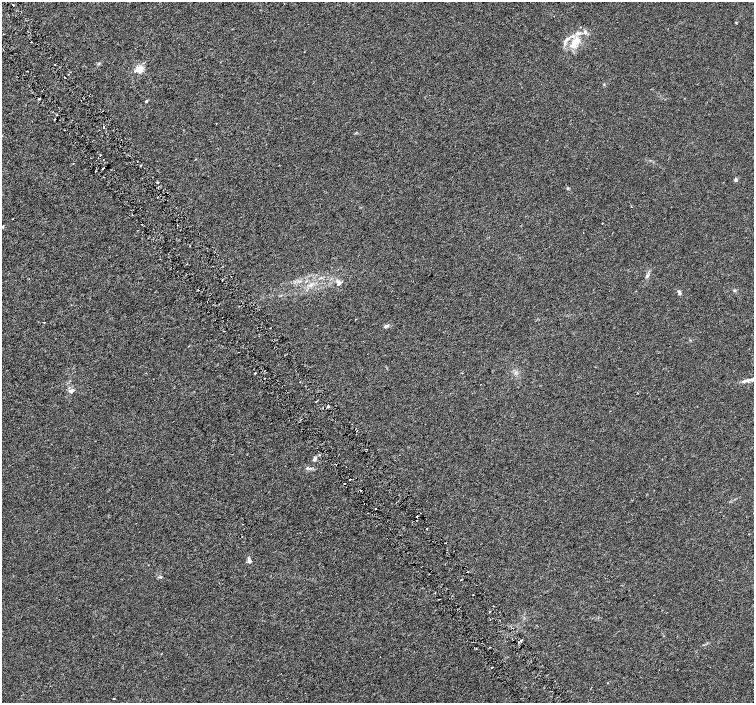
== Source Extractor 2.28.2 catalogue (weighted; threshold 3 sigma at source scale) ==
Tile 11 of 4 x 4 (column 3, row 3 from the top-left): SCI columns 3012-4514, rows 1602-3002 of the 6018 x 5941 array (HDU 1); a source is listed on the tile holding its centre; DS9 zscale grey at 2 x 2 block average (1 PNG px = mean of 2 x 2 image px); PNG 756 x 705 px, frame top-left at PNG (2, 2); no overlay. Shown black and unused: <1% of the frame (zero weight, under 3 of 6 exposures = <1% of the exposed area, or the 3 px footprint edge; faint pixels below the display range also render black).
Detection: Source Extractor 2.28.2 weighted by HDU 2 'WHT'; one run over the whole footprint, this tile lists its part. Background 0.00109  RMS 0.0016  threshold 0.00665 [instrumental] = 3 sigma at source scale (4.09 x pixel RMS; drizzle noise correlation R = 1.36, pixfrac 0.8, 0.0396/0.0396 arcsec/px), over >= 5 px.
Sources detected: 55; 3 cosmic-ray / hot-pixel residue — not listed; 5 inside a brighter listed object's ellipse — not listed separately; the other 47 listed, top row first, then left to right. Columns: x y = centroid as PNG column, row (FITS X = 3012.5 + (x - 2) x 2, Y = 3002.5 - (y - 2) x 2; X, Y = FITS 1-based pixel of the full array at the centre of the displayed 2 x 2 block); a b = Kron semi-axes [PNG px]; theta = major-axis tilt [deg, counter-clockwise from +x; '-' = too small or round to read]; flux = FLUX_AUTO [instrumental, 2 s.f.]
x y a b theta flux
13 5 3 2 - 0.33
736 22 3 2 - 0.21
567 40 8 4 40 1.2
31 42 2 2 - 0.45
575 42 16 8 48 5.6
139 69 12 7 20 2.7
68 74 2 2 - 0.27
65 77 2 2 - 0.47
604 84 3 3 - 0.24
40 99 2 2 - 0.68
146 101 2 2 - 0.78
55 119 2 2 - 0.23
104 128 2 2 - 0.31
100 155 2 2 - 0.28
140 165 2 2 - 0.25
103 169 2 2 - 0.82
95 171 2 2 - 0.28
736 179 5 4 - 0.56
631 207 2 2 - 0.16
13 219 2 2 - 0.12
187 264 2 2 - 0.15
647 276 6 4 57 0.72
339 283 8 5 -56 1.3
198 289 2 2 - 0.19
734 290 4 3 - 0.38
679 292 8 3 -72 0.66
386 326 6 3 27 0.82
188 346 2 2 - 0.14
516 372 4 2 - 0.34
255 373 2 2 - 1.1
745 381 10 3 20 1.2
73 390 6 4 -5 0.8
328 406 2 2 - 1.1
357 430 2 2 - 0.16
366 449 2 2 - 0.48
315 459 7 4 64 0.85
307 468 4 4 - 0.58
350 480 2 2 - 0.19
417 517 3 2 - 0.41
427 528 2 2 - 0.26
249 561 8 4 -71 0.92
468 572 2 2 - 0.2
160 577 5 2 - 0.36
490 612 2 2 - 0.17
521 641 3 3 - 0.56
492 667 2 2 - 0.2
114 698 2 2 - 0.29
Diffuse or blended objects may show on this block-average render without a row.